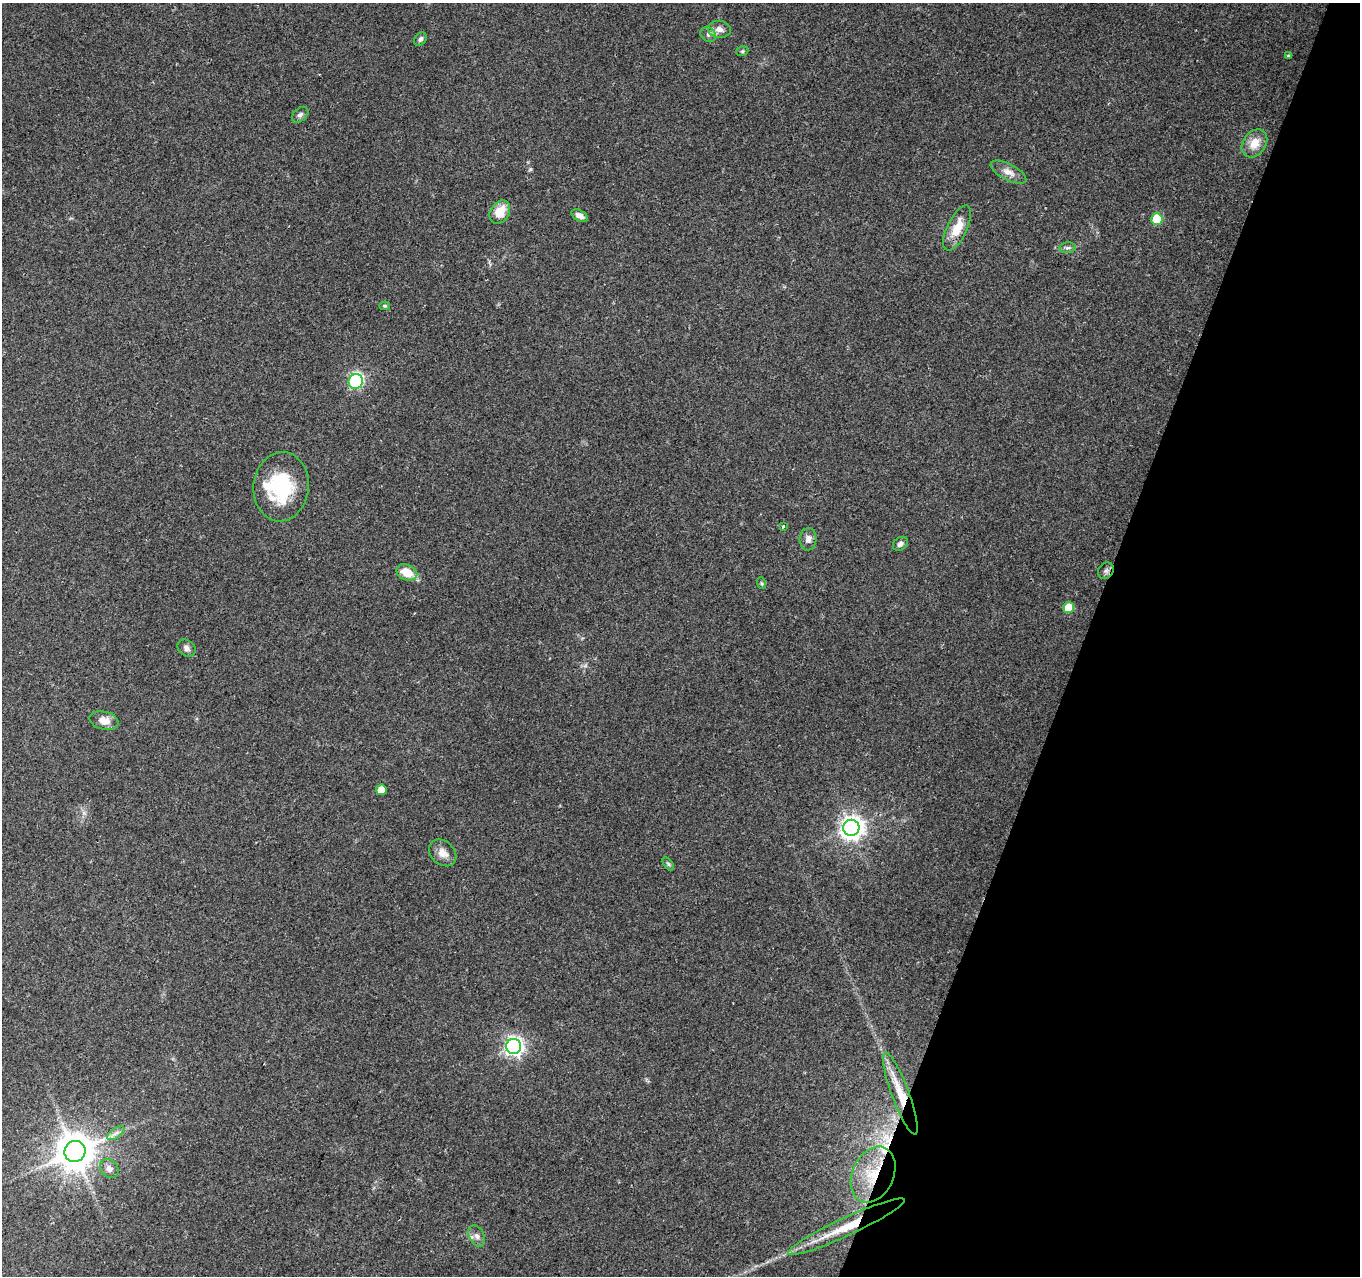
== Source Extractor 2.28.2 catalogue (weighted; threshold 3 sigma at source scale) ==
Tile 8 of 4 x 4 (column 4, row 2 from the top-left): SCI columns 4073-5430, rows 2761-4034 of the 5436 x 5585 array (HDU 1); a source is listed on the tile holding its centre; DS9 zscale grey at full resolution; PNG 1362 x 1278 px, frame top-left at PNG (2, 3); each listed source drawn as its Kron ellipse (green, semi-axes under 4 px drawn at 4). Shown black and unused: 20% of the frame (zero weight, under 2 of 3 exposures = <1% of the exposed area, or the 3 px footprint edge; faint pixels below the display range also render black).
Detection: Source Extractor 2.28.2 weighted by HDU 2 'WHT'; one run over the whole footprint, this tile lists its part. Background 0.198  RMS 0.0088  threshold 0.0398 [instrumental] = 3 sigma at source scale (4.5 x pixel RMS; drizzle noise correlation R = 1.50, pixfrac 1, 0.0396/0.0396 arcsec/px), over >= 5 px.
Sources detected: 41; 2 inside a brighter object's white glare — neither listed nor drawn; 2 inside a brighter listed object's ellipse — not listed separately; the other 37 listed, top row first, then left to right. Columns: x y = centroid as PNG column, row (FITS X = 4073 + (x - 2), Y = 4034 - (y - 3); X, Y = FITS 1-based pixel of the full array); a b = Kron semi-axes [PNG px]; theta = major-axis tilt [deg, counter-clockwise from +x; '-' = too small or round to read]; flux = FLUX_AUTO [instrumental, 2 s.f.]
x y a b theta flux
719 29 11 8 -7 5.8
708 35 8 6 -37 2.8
420 39 7 5 53 2.3
742 51 6 4 20 1.3
1288 56 3 3 - 1.5
300 115 9 6 44 2.8
1254 143 15 11 54 13
1008 172 20 8 -27 7.3
500 212 12 9 59 16
580 216 9 5 -28 4.6
1157 219 6 5 - 36
957 228 24 10 65 18
1067 248 8 5 6 2.4
385 306 5 4 - 1
356 381 7 7 - 110
281 487 35 27 84 58
783 526 3 3 - 1.2
808 539 11 8 87 4.9
900 544 8 6 38 2.9
1106 571 9 7 54 2.7
407 572 11 7 -24 18
761 583 6 4 -71 1.2
1068 608 5 5 - 23
187 648 10 7 -38 3.8
104 721 15 9 -15 8.9
381 790 5 5 - 9.7
851 828 8 8 - 700
443 853 15 11 -43 7.8
668 864 7 4 -53 1.4
514 1046 7 7 - 330
900 1094 43 8 -70 25
116 1133 10 5 36 3.4
75 1151 11 10 - 2300
109 1169 10 8 -51 4.5
873 1175 29 20 65 38
846 1227 64 9 25 38
477 1236 11 7 -63 4.4
Overlapping masked pixels (flux is a lower limit): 3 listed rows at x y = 900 1094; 873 1175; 846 1227